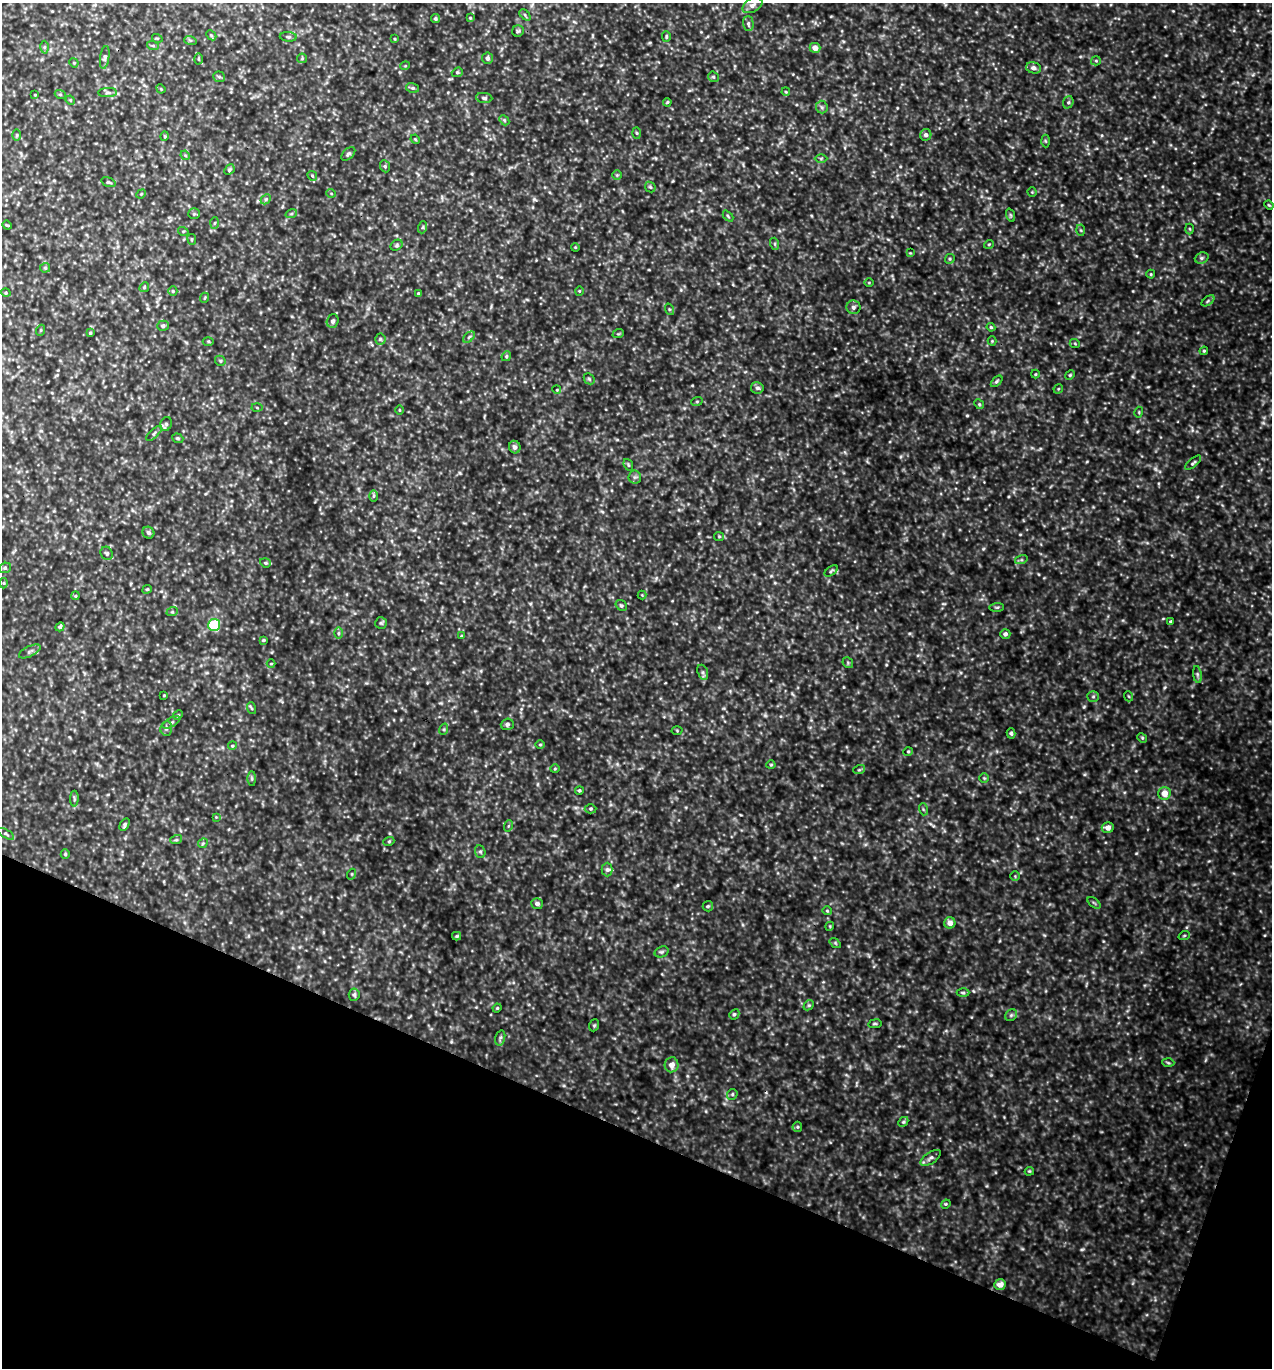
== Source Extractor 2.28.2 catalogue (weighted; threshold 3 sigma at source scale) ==
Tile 15 of 4 x 4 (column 3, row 4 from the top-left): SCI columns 2834-4103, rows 26-1391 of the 5509 x 5495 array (HDU 1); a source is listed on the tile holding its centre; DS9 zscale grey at full resolution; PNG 1274 x 1370 px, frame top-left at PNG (2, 3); each listed source drawn as its Kron ellipse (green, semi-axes under 4 px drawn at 4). Shown black and unused: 18% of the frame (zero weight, under 3 of 5 exposures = <1% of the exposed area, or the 3 px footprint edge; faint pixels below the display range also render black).
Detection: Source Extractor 2.28.2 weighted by HDU 2 'WHT'; one run over the whole footprint, this tile lists its part. Background 0.787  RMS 0.12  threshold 0.53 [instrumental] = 3 sigma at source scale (4.5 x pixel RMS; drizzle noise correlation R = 1.50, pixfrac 1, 0.05/0.05 arcsec/px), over >= 5 px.
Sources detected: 218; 2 too faint to see at this stretch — neither listed nor drawn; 1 inside a brighter listed object's ellipse — not listed separately; the other 215 listed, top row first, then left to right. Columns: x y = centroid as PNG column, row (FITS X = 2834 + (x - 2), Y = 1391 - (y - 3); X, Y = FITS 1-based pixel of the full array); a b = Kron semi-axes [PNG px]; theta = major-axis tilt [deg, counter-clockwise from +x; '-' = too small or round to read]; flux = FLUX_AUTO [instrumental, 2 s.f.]
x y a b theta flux
752 5 11 6 30 48
525 15 6 4 -46 18
435 18 4 4 - 17
470 18 4 3 - 11
748 24 7 5 -88 26
518 31 6 5 - 19
211 35 6 4 -44 15
288 37 8 5 -5 24
666 37 5 4 - 15
157 38 5 3 - 10
395 39 3 3 - 11
190 40 6 4 -18 17
153 46 6 4 -19 15
44 47 6 4 89 16
815 48 5 5 - 86
105 57 11 4 82 31
302 58 5 5 - 14
487 58 5 5 - 37
198 59 5 3 - 11
1096 61 5 4 - 14
74 63 5 4 - 12
405 66 5 3 - 9.6
1034 68 7 5 -15 39
457 72 5 4 - 18
219 77 6 5 - 18
713 77 6 5 - 16
413 88 6 5 - 21
161 89 5 4 - 12
786 92 4 3 - 10
108 93 9 4 0 30
60 94 5 3 - 12
35 95 3 2 - 8.4
484 98 8 5 -7 23
70 100 5 4 - 11
667 102 4 3 - 14
1068 102 6 5 - 21
822 107 6 6 - 27
504 120 6 4 -47 16
636 133 5 4 - 14
17 135 6 4 89 14
926 135 6 5 - 37
165 136 5 3 - 12
415 139 5 4 - 11
1045 141 6 4 -88 16
348 154 8 5 43 22
185 155 5 4 - 13
821 158 6 4 1 15
385 166 6 5 - 18
229 170 6 4 47 18
617 175 5 5 - 14
312 176 5 4 - 14
108 182 7 4 -17 18
650 187 6 4 -46 18
1032 192 4 4 - 10
331 193 5 3 - 9.5
141 194 5 4 - 12
266 199 6 4 46 19
1269 205 5 4 - 12
194 214 5 5 - 18
291 214 6 4 18 17
1010 215 7 4 -71 17
728 216 6 3 -46 15
214 223 6 4 86 14
7 225 5 3 - 12
423 227 6 4 72 16
1189 229 5 3 - 13
1081 230 5 3 - 12
183 231 5 3 - 13
192 239 5 3 - 12
775 244 6 4 -72 15
989 244 5 3 - 11
397 245 6 5 - 18
575 247 4 3 - 9.6
910 253 4 4 - 10
1202 258 7 5 21 26
950 259 5 4 - 16
45 268 5 5 - 14
1151 274 4 4 - 12
869 283 4 3 - 9.5
144 287 5 4 - 16
173 291 5 4 - 14
579 291 4 3 - 11
6 293 5 3 - 12
418 293 3 3 - 12
204 298 5 3 - 10
1208 301 7 4 38 20
853 307 7 7 - 31
669 309 6 4 -72 14
333 321 7 6 - 31
163 326 6 5 - 31
991 327 4 4 - 14
41 330 5 3 - 11
90 333 3 3 - 14
618 334 6 3 18 12
469 337 7 4 45 20
380 339 5 5 - 17
208 341 5 3 - 13
992 341 4 4 - 13
1075 344 5 3 - 11
1204 351 4 4 - 15
506 356 5 4 - 17
220 361 5 5 - 17
1035 374 4 4 - 11
1070 375 5 4 - 14
589 379 6 5 - 16
997 381 7 3 45 18
757 388 6 5 - 30
1058 389 5 4 - 13
557 390 4 3 - 11
697 401 6 3 20 14
979 404 5 4 - 15
257 408 5 3 - 12
399 410 4 3 - 9.5
1139 412 5 3 - 12
166 424 7 5 64 24
154 433 10 3 43 20
178 438 6 4 -19 16
515 447 6 5 - 40
1193 463 10 3 40 20
628 465 6 4 -69 15
635 477 6 6 - 27
373 496 6 4 89 18
148 533 6 5 - 30
719 536 5 4 - 13
107 553 7 6 - 26
1021 560 6 4 17 17
265 563 5 4 - 19
5 568 6 5 - 20
831 571 7 3 36 18
4 583 5 3 - 11
147 589 5 4 - 15
642 595 4 4 - 9.4
75 596 4 3 - 11
621 606 6 5 - 19
997 607 7 3 1 17
172 612 6 3 18 14
1170 622 4 3 - 12
381 623 6 6 - 19
214 625 6 6 - 770
60 627 5 4 - 30
338 633 6 4 89 18
1005 634 5 5 - 30
461 636 4 3 - 10
263 640 4 3 - 15
30 651 12 5 26 35
848 663 6 4 -48 16
271 664 4 3 - 9.6
703 672 8 5 -71 27
1197 675 8 4 -81 24
164 695 3 2 - 9.1
1093 696 5 5 - 20
1128 696 5 3 - 11
251 708 6 3 -70 15
178 715 5 4 - 13
171 722 10 4 29 28
507 724 6 5 - 31
166 728 7 6 - 36
444 729 6 3 72 15
677 731 5 3 - 10
1011 733 5 4 - 17
1142 738 5 4 - 14
540 745 5 3 - 12
232 746 4 3 - 13
908 752 5 4 - 15
771 765 4 4 - 14
555 769 5 3 - 11
859 770 6 3 18 16
984 778 5 4 - 14
252 779 7 4 90 18
579 790 4 4 - 17
1164 793 6 6 - 120
74 799 8 4 -90 20
591 809 6 4 2 18
923 809 6 4 -72 15
216 817 4 4 - 9.3
125 825 7 4 60 25
508 826 6 3 71 14
1108 828 6 5 - 69
6 834 9 3 -30 18
176 840 6 3 17 15
389 841 5 3 - 14
203 843 5 4 - 15
480 852 6 5 - 21
65 854 5 4 - 14
607 870 7 5 90 28
352 874 5 3 - 12
1015 876 4 4 - 12
1094 903 7 4 -37 17
537 904 5 5 - 44
708 906 5 5 - 19
827 911 5 4 - 13
950 923 5 5 - 81
830 926 4 3 - 10
457 936 4 4 - 15
1184 936 6 3 20 14
835 943 6 4 -36 15
662 952 7 5 19 22
963 993 6 4 0 18
354 995 6 5 - 23
809 1005 6 4 43 16
497 1008 5 3 - 11
734 1014 5 4 - 19
1011 1015 6 5 - 21
875 1024 7 3 8 16
594 1025 6 4 69 16
500 1038 7 5 73 26
1168 1063 6 4 -3 15
672 1065 7 7 - 89
732 1094 6 5 - 18
903 1122 5 4 - 16
797 1127 5 5 - 17
931 1158 11 5 34 40
1029 1171 5 4 - 12
946 1204 5 4 - 13
1000 1285 6 5 - 92
Unlisted compact peaks at least as high as the median listed source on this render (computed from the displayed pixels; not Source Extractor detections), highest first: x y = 1136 853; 973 991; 983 549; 677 885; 460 473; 534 199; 1044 935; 1103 941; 1133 291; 886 665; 1165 687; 1173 11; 844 687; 1120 178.